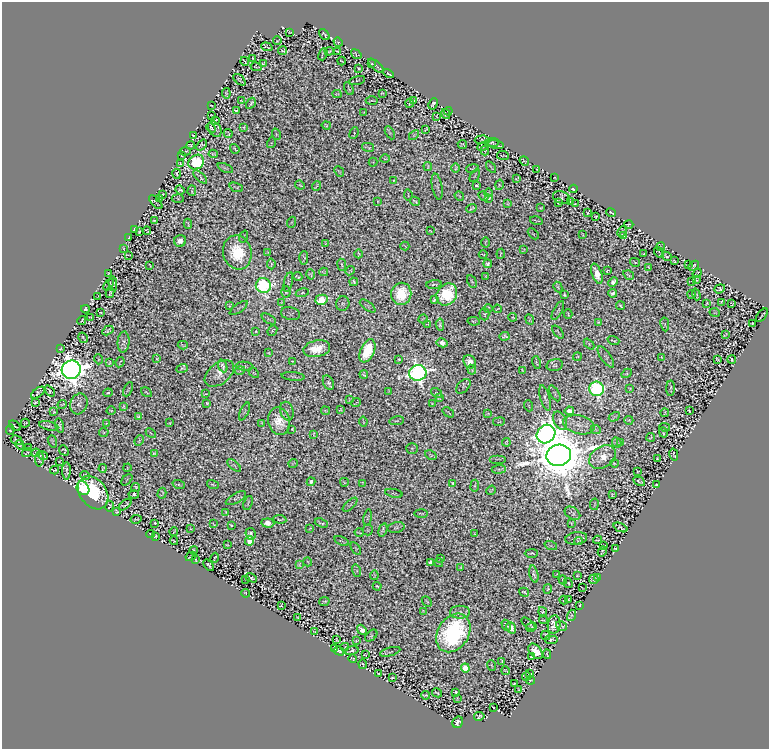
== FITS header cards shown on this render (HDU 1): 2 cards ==
NAXIS1  =                  767
NAXIS2  =                  747

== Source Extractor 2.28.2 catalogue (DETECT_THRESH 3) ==
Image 767 x 747 px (HDU 1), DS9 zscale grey, 1 PNG px = 1 image px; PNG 771 x 751 px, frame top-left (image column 1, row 747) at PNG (2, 2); each listed source drawn as its Kron ellipse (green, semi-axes under 4 px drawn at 4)
Background 0.161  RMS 0.0097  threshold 0.0291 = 3 sigma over >= 5 px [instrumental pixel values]
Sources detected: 747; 1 with non-positive FLUX_AUTO (blend fragments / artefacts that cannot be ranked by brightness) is neither listed nor drawn; of the other 746, the 500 brightest by FLUX_AUTO listed and drawn (246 fainter detections omitted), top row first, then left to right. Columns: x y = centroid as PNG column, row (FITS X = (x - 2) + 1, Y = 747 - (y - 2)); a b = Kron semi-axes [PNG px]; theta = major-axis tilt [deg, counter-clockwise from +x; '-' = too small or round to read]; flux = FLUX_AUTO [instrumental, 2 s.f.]
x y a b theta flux
290 32 3 2 - 0.52
324 34 6 3 -48 0.51
277 41 4 2 - 0.5
338 42 5 4 - 0.89
267 47 6 2 -19 0.58
283 51 4 3 - 0.74
329 51 5 2 - 0.63
337 51 3 2 - 0.64
323 54 6 3 70 0.55
356 54 6 3 -37 0.6
252 59 4 2 - 0.59
245 61 4 2 - 1.2
341 61 4 2 - 0.51
263 64 4 3 - 0.75
372 64 3 2 - 0.66
376 66 9 3 -41 1.1
256 67 6 2 -11 0.61
359 69 4 2 - 0.72
388 74 5 2 - 0.86
240 80 7 2 -42 0.77
357 80 8 3 13 0.66
349 89 7 3 -63 0.9
226 93 5 2 - 0.66
382 93 4 2 - 0.65
337 94 4 2 - 0.55
372 100 6 2 1 0.53
413 100 4 2 - 0.62
241 101 3 2 - 0.52
251 103 6 3 57 1.1
410 103 4 2 - 0.66
433 104 6 3 63 1.4
211 105 3 2 - 0.52
236 111 4 2 - 0.62
448 111 4 2 - 0.64
364 113 3 2 - 0.55
446 114 5 2 - 0.55
212 116 3 2 - 0.56
436 116 3 2 - 0.55
215 120 3 2 - 0.58
326 126 4 3 - 0.85
244 127 4 3 - 0.55
211 128 5 3 - 0.9
215 129 8 6 -57 1.1
426 129 4 2 - 0.58
354 133 6 2 68 0.73
390 133 7 4 -60 0.92
228 134 4 3 - 0.68
276 134 6 3 -72 0.58
193 135 3 2 - 0.5
414 135 6 3 45 0.63
482 140 7 3 3 0.75
492 142 7 4 4 1.3
271 143 5 3 - 0.55
191 145 4 3 - 1.1
202 145 6 4 51 0.8
462 145 4 2 - 0.82
496 145 8 2 -13 1.5
483 146 5 2 - 0.51
368 147 6 2 -12 0.76
235 149 5 2 - 0.72
485 150 5 4 - 0.75
185 151 5 3 - 0.75
213 154 4 3 - 0.7
182 155 3 2 - 0.6
503 156 6 2 -6 0.55
385 159 5 3 - 0.52
524 161 5 2 - 0.79
196 162 8 7 - 120
373 162 4 4 - 0.62
180 164 3 2 - 0.69
428 166 4 2 - 0.67
491 167 6 2 -53 0.65
225 168 8 3 -24 0.91
456 168 5 2 - 0.86
472 168 6 3 12 0.68
537 169 3 2 - 0.59
339 171 6 2 -48 0.71
177 174 5 3 - 1.1
475 175 7 2 61 0.56
200 177 8 2 -44 1.3
555 178 3 2 - 0.51
517 179 4 3 - 0.73
394 180 3 2 - 0.55
300 185 5 3 - 0.57
499 185 5 3 - 0.57
316 186 5 2 - 0.64
477 186 3 3 - 1
236 187 7 2 -21 0.74
437 187 13 5 -79 1.7
573 189 4 2 - 1.1
180 190 5 3 - 0.93
192 191 5 2 - 0.53
489 193 4 2 - 0.51
163 194 4 2 - 0.53
408 195 5 2 - 0.57
459 196 5 3 - 0.5
483 196 5 2 - 0.6
160 198 3 2 - 0.55
489 198 3 2 - 0.55
562 198 9 6 -22 0.99
178 199 6 4 -3 0.64
378 201 3 2 - 0.51
415 201 5 2 - 0.79
570 201 3 2 - 0.59
156 202 8 2 -47 0.56
558 203 4 2 - 0.9
508 204 3 2 - 0.56
575 204 3 2 - 0.55
472 208 5 3 - 0.78
541 208 3 2 - 0.56
611 212 5 2 - 0.57
588 213 4 2 - 0.62
596 216 3 2 - 0.71
154 220 3 3 - 0.56
536 221 6 2 -14 0.69
292 222 5 3 - 0.53
188 224 5 2 - 0.58
629 224 4 2 - 0.69
134 229 2 2 - 0.52
147 230 4 2 - 0.53
430 231 3 2 - 0.53
622 231 6 2 66 0.53
139 232 3 2 - 0.65
533 234 6 2 -44 0.6
583 235 4 2 - 0.65
624 235 4 2 - 0.52
129 237 4 2 - 0.51
244 237 6 3 70 0.63
180 241 6 6 - 3.9
486 242 5 2 - 0.69
325 244 3 2 - 0.51
405 246 4 2 - 0.5
661 247 4 2 - 0.7
123 248 3 2 - 0.52
523 250 4 2 - 0.53
237 252 17 14 -73 25
268 252 4 3 - 0.82
659 253 6 2 -56 0.68
358 254 4 2 - 0.74
501 254 5 2 - 0.53
644 254 3 3 - 0.75
128 255 3 2 - 49
483 255 4 2 - 0.58
667 256 5 4 - 0.61
304 258 7 4 89 0.75
674 261 3 2 - 0.55
635 262 5 3 - 0.57
271 264 5 2 - 0.86
488 264 4 3 - 1.2
150 265 4 2 - 0.5
342 265 6 2 -84 0.81
689 265 3 2 - 0.61
693 266 6 3 43 0.93
648 267 3 2 - 0.63
350 271 5 2 - 0.65
607 271 4 2 - 0.59
324 272 4 2 - 0.67
109 273 3 2 - 0.64
697 273 5 3 - 0.72
311 274 5 4 - 0.95
597 274 10 5 -71 7.1
629 275 6 2 -33 0.84
486 276 3 2 - 0.5
298 277 5 2 - 0.85
697 280 4 2 - 0.61
692 281 2 2 - 0.5
288 282 10 4 77 1
354 282 4 4 - 1.3
472 282 7 3 -61 0.85
613 282 5 4 - 3.3
113 283 7 3 -87 0.7
109 285 7 2 53 0.61
434 285 8 3 5 0.83
263 286 7 7 - 130
558 287 5 2 - 0.72
720 289 5 3 - 0.88
110 292 6 2 81 0.75
286 292 5 4 - 0.8
302 293 7 4 12 0.94
612 293 4 4 - 1.5
401 294 11 10 - 24
447 294 12 9 54 35
692 294 4 2 - 0.81
696 294 6 2 -71 0.63
565 295 4 3 - 0.89
98 297 3 2 - 0.61
321 300 6 5 - 36
434 300 4 3 - 1.2
721 302 4 2 - 0.65
282 303 4 3 - 0.75
707 303 3 2 - 0.52
343 304 7 6 - 0.83
732 304 3 3 - 0.68
230 305 3 2 - 0.54
368 306 9 4 -36 1
620 306 4 2 - 0.81
239 308 10 2 36 0.8
488 308 4 2 - 0.62
85 309 4 3 - 1.3
497 309 4 2 - 0.51
558 311 10 3 62 0.88
101 312 4 2 - 0.72
715 313 5 3 - 0.64
291 314 10 6 -13 0.92
484 314 6 5 - 0.79
568 314 5 2 - 0.59
762 315 8 2 51 0.96
91 317 4 2 - 0.65
513 317 4 3 - 0.54
269 319 8 3 -31 0.87
423 319 5 3 - 0.57
530 320 6 2 -65 0.73
82 321 4 2 - 0.88
474 321 6 4 -9 0.76
598 322 3 3 - 0.6
752 323 3 2 - 0.55
428 324 3 3 - 0.7
665 324 7 3 -81 0.62
440 325 6 3 -83 1.2
108 330 6 3 29 0.9
272 330 5 2 - 0.62
256 331 2 2 - 0.57
558 332 7 2 -51 0.68
725 335 4 2 - 0.55
504 336 5 4 - 1.1
83 338 5 2 - 0.54
613 341 6 2 -19 0.65
123 342 10 6 85 1.6
442 343 5 4 - 3.6
589 344 6 4 -48 0.86
183 345 5 2 - 0.58
60 349 3 2 - 0.61
317 349 13 8 12 11
367 351 12 7 66 28
269 353 3 2 - 0.52
577 356 4 2 - 0.54
606 357 12 5 -55 1.9
662 357 3 2 - 0.64
98 359 5 3 - 0.6
157 359 3 2 - 0.54
399 359 3 2 - 0.68
717 359 4 2 - 0.8
732 359 4 2 - 0.65
292 361 3 2 - 0.51
120 362 5 2 - 0.53
470 362 7 6 - 6.1
536 362 6 2 -75 0.88
109 363 4 2 - 0.52
555 365 8 6 14 1.2
223 366 6 3 -68 1.8
244 366 9 4 -6 1.3
182 368 6 3 19 1.1
71 370 9 9 - 1400
472 370 5 2 - 0.68
522 370 4 2 - 0.68
240 371 5 3 - 0.52
219 373 17 10 38 5.6
254 373 6 3 -44 0.6
418 373 8 8 - 410
627 373 5 3 - 0.73
364 374 4 3 - 0.85
293 376 11 3 -6 1.4
328 383 8 5 -65 1.6
463 386 8 5 47 0.54
630 388 2 2 - 0.5
671 388 8 2 89 0.78
128 389 8 2 64 0.7
597 389 7 7 - 170
49 391 6 3 -50 0.66
389 391 3 2 - 0.65
146 392 6 2 -33 0.6
38 393 8 3 36 0.79
108 393 4 3 - 0.84
437 393 6 3 -35 0.63
555 393 9 3 -60 0.89
206 394 4 2 - 0.58
439 398 4 3 - 0.62
545 398 13 4 -74 1.7
349 400 4 2 - 0.5
35 402 3 3 - 0.77
207 403 4 3 - 0.64
356 403 4 2 - 0.6
79 404 10 8 70 2.7
432 404 3 2 - 0.58
62 405 5 2 - 0.6
529 406 5 3 - 0.51
123 407 4 2 - 0.75
111 410 4 3 - 0.53
340 410 4 2 - 0.62
244 411 9 3 66 0.71
287 411 9 6 -75 1.8
325 411 4 2 - 0.57
569 411 4 4 - 5.9
689 411 3 2 - 0.65
54 412 3 3 - 0.65
448 412 6 2 -37 0.62
665 413 4 2 - 0.81
488 414 3 2 - 0.59
139 416 4 3 - 0.93
614 417 6 2 31 0.61
629 420 4 4 - 0.5
279 421 14 10 -75 11
396 421 7 3 9 0.77
560 421 10 6 -63 2.2
363 422 5 2 - 0.51
499 422 6 3 8 0.65
25 423 4 2 - 0.69
106 423 4 3 - 0.58
169 423 4 2 - 0.61
262 423 3 2 - 0.55
60 425 7 4 -76 1.1
579 425 16 9 -12 5.6
15 426 7 2 -34 0.73
49 426 10 4 -12 1.4
665 427 5 3 - 0.64
292 429 3 3 - 0.52
10 430 5 3 - 0.83
596 430 5 3 - 0.55
104 432 5 4 - 0.82
151 433 6 2 -46 0.61
663 433 5 2 - 0.79
314 434 4 2 - 0.64
546 434 10 8 46 600
651 437 4 2 - 0.57
17 440 6 3 -29 0.91
52 441 6 2 -70 0.77
139 441 5 3 - 0.71
506 442 4 2 - 0.63
617 442 5 4 - 1.1
621 442 4 3 - 0.77
20 445 5 3 - 0.54
28 448 3 2 - 0.57
412 448 6 5 - 0.58
64 450 5 4 - 0.55
27 453 5 2 - 0.56
36 453 4 3 - 0.85
154 453 3 3 - 0.66
431 455 6 3 -32 0.68
559 455 12 10 13 6200
674 455 6 2 -76 0.69
43 456 5 2 - 0.59
602 457 14 10 31 7.3
39 459 7 3 87 0.53
498 459 8 2 0 0.58
657 459 3 2 - 0.58
60 462 4 2 - 0.7
614 463 4 2 - 0.71
293 464 4 2 - 0.59
234 465 8 4 -40 0.87
103 468 4 2 - 0.91
127 468 4 2 - 0.61
499 469 7 3 5 0.9
55 470 4 3 - 0.76
66 471 9 2 90 1.3
638 472 3 2 - 0.56
85 475 5 3 - 0.8
127 480 7 2 45 0.55
639 481 6 3 -30 0.7
311 482 4 4 - 2.7
344 482 4 2 - 0.71
363 483 4 3 - 0.83
452 483 3 2 - 0.58
179 485 6 3 -19 0.73
213 485 6 2 -15 0.72
656 485 3 3 - 0.73
475 486 6 3 82 0.7
136 487 4 3 - 0.83
83 488 7 6 - 71
491 490 5 2 - 0.58
93 493 18 13 -53 53
162 493 5 3 - 0.68
394 493 9 3 -13 0.65
134 495 5 4 - 1.8
612 495 3 2 - 0.6
236 498 11 4 29 1.3
248 503 7 2 72 0.67
594 504 6 3 81 0.63
125 505 7 3 39 0.55
350 505 9 3 43 0.83
110 506 5 4 - 0.84
117 511 4 3 - 0.9
226 512 3 2 - 0.51
572 513 8 5 -32 1.4
421 514 6 3 -5 0.68
368 517 8 3 81 0.68
136 519 5 2 - 0.54
280 519 6 2 -6 0.87
155 523 3 2 - 0.59
268 523 6 4 -5 11
321 523 7 2 -19 1.1
571 523 4 2 - 0.64
213 524 4 2 - 0.5
231 525 3 2 - 0.63
396 527 8 5 13 1.1
620 527 7 3 -22 0.85
310 528 3 2 - 0.52
191 529 2 2 - 0.53
368 530 5 5 - 0.59
383 530 7 4 74 1.5
174 531 4 2 - 0.53
359 532 4 2 - 0.58
475 533 3 2 - 0.52
150 534 4 2 - 0.53
251 534 6 5 - 1.7
156 536 3 2 - 0.63
576 538 11 6 8 0.73
597 540 4 2 - 0.67
174 541 4 2 - 0.76
250 541 5 4 - 14
342 541 8 2 -21 0.65
578 541 4 2 - 0.59
227 545 3 2 - 0.56
603 545 4 2 - 0.61
551 546 6 4 -18 0.63
616 548 3 2 - 0.65
356 549 7 3 -59 0.7
194 550 4 2 - 0.81
602 551 5 2 - 0.73
531 553 6 2 1 0.86
191 556 6 2 30 0.63
215 558 5 2 - 0.56
441 558 3 2 - 0.51
195 560 4 2 - 0.67
308 562 4 3 - 0.52
430 562 4 4 - 2.7
439 563 4 3 - 0.67
299 564 4 3 - 0.77
209 565 7 3 -50 1.2
461 567 4 2 - 0.69
357 571 6 4 -72 0.83
534 574 9 3 -77 2
374 575 4 2 - 0.62
557 575 3 2 - 0.51
577 575 3 2 - 0.64
598 577 4 2 - 0.65
251 578 6 2 -26 1.1
246 579 3 2 - 0.63
594 579 5 4 - 1.4
563 580 4 2 - 0.63
568 583 5 3 - 0.6
377 586 4 2 - 0.83
582 588 4 2 - 0.52
548 589 5 3 - 0.71
524 592 5 2 - 0.79
246 593 4 2 - 0.74
568 599 3 2 - 0.59
564 600 4 2 - 0.64
427 601 6 3 -47 0.5
324 602 5 2 - 0.64
281 605 3 2 - 0.61
580 605 3 2 - 0.66
423 611 4 2 - 0.75
460 612 10 6 1 2.1
543 612 4 4 - 0.96
572 615 6 4 72 0.82
298 617 3 2 - 0.51
543 620 4 2 - 0.64
528 624 8 4 -40 0.55
506 625 6 3 -62 0.94
554 625 9 6 82 4.8
562 626 6 3 -33 1.1
531 627 5 3 - 0.85
511 628 6 4 -53 4.4
362 630 5 4 - 6.2
315 632 3 2 - 0.51
453 633 21 15 57 97
546 635 5 3 - 0.81
371 636 7 4 43 0.95
336 640 4 2 - 0.6
551 640 7 3 0 0.96
356 641 3 2 - 0.54
345 647 4 2 - 0.59
334 648 3 2 - 0.82
339 651 5 3 - 1.3
352 651 7 3 17 1.2
536 651 9 5 -51 7.7
390 652 10 2 15 0.66
547 654 5 2 - 0.58
365 655 3 2 - 0.74
531 657 4 3 - 0.69
353 659 4 2 - 0.72
502 661 3 2 - 0.58
363 664 4 2 - 0.66
491 665 5 2 - 0.51
465 668 4 4 - 17
506 671 4 2 - 0.67
379 673 3 2 - 0.6
530 674 3 2 - 0.72
526 676 4 2 - 0.53
392 677 3 2 - 0.69
531 680 4 2 - 0.64
514 684 3 2 - 0.74
519 690 3 2 - 0.52
456 692 3 3 - 1.2
437 693 5 2 - 0.81
425 695 4 2 - 0.85
457 698 3 2 - 0.51
494 708 3 2 - 0.5
479 716 5 4 - 0.89
458 722 6 5 - 2.2
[246 fainter detections neither listed nor drawn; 1 non-positive-flux detection neither listed nor drawn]